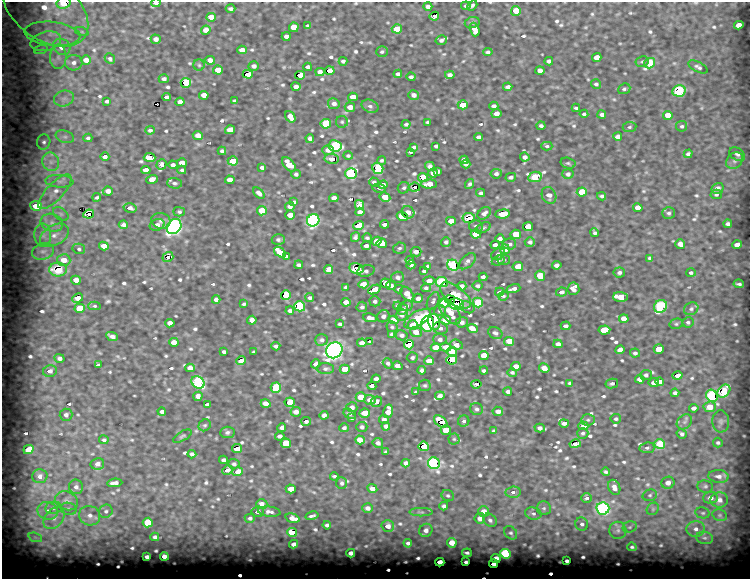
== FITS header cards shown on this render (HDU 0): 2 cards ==
NAXIS1  =                  748 / length of data axis 1
NAXIS2  =                  577 / length of data axis 2

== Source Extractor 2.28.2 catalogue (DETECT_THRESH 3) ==
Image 748 x 577 px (HDU 0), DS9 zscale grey, 1 PNG px = 1 image px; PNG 752 x 581 px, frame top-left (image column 1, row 577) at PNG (2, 2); each listed source drawn as its Kron ellipse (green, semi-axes under 4 px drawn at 4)
Background 3980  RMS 25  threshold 76.3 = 3 sigma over >= 5 px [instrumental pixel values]
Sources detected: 725; of the 725, the 500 brightest by FLUX_AUTO listed and drawn (225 fainter detections omitted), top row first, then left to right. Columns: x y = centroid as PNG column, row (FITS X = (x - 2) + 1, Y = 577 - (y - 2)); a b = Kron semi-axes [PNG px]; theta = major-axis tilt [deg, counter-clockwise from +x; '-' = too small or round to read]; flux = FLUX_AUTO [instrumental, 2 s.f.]
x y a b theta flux
64 3 7 5 22 120000
156 3 5 3 - 14000
472 5 6 3 39 3700
428 6 4 4 - 7600
466 6 5 4 - 4300
45 9 48 30 -36 120000
231 9 5 3 - 4100
516 11 5 5 - 34000
434 16 5 4 - 11000
211 17 5 4 - 21000
472 22 7 5 11 4200
739 25 5 4 - 16000
308 26 4 3 - 3200
294 27 5 4 - 26000
397 29 5 4 - 47000
206 30 4 4 - 20000
475 30 7 4 -73 16000
82 32 7 4 -19 3000
52 34 28 12 -6 46000
286 36 4 4 - 9700
156 39 5 4 - 8600
441 40 6 4 16 4900
46 41 15 9 15 21000
62 47 9 7 -36 27000
41 49 7 4 20 3600
242 50 5 4 - 16000
382 52 6 5 - 3700
488 52 5 4 - 5300
58 57 12 8 88 13000
597 57 5 4 - 17000
110 59 6 4 -46 4200
86 60 5 4 - 17000
210 60 5 4 - 13000
343 61 4 3 - 3800
549 61 4 4 - 5800
642 62 6 5 - 3500
74 63 9 7 6 9300
650 63 5 5 - 190000
199 65 6 5 - 3300
254 66 5 4 - 7800
308 67 4 4 - 5600
698 67 10 5 -26 5000
218 70 5 4 - 41000
540 70 4 4 - 11000
330 71 5 4 - 19000
320 72 4 4 - 12000
248 74 5 4 - 30000
398 74 4 4 - 7600
300 75 5 4 - 32000
450 75 5 4 - 8300
411 77 4 4 - 5200
164 79 5 4 - 5200
186 83 5 5 - 180000
596 84 5 4 - 4600
296 87 4 4 - 11000
508 87 4 4 - 5300
624 89 6 5 - 3700
679 91 7 5 12 110000
204 95 5 4 - 17000
414 95 5 4 - 7400
167 97 4 4 - 6400
353 97 5 4 - 20000
64 99 10 8 15 11000
107 101 4 3 - 4200
235 101 4 3 - 4300
180 102 4 4 - 13000
334 104 6 5 - 8100
463 105 5 4 - 73000
370 106 9 6 -25 5300
494 106 4 4 - 7400
350 107 5 5 - 14000
576 108 4 3 - 3000
496 113 5 4 - 12000
584 114 4 3 - 3100
602 115 4 4 - 5300
668 115 5 4 - 23000
290 117 6 4 -54 18000
342 122 6 6 - 3100
428 122 4 3 - 4100
326 124 5 5 - 120000
406 124 4 3 - 3800
541 126 4 3 - 4800
682 126 5 5 - 3300
630 127 7 5 6 3600
150 130 5 4 - 5200
230 130 5 4 - 21000
198 135 5 4 - 12000
618 136 4 4 - 7700
65 137 9 6 -17 6600
479 137 4 4 - 5500
88 138 4 4 - 4000
310 138 4 4 - 4900
44 142 8 6 74 5200
335 146 6 5 - 170000
436 146 4 4 - 4600
547 146 5 4 - 3100
414 147 4 3 - 3200
328 150 6 4 0 11000
222 151 4 3 - 4300
410 152 4 3 - 4300
688 154 4 4 - 5100
737 154 9 6 -33 5600
348 156 4 4 - 3000
105 157 4 4 - 8200
525 157 5 4 - 7100
150 158 6 4 -3 40000
331 159 7 5 -8 10000
382 160 4 3 - 3000
464 160 4 4 - 7500
233 161 5 4 - 61000
734 161 9 7 46 7900
51 162 9 8 - 12000
182 163 5 4 - 18000
568 163 7 5 -14 3400
289 164 8 5 -48 34000
466 164 4 4 - 7300
161 165 5 4 - 11000
173 165 4 4 - 7100
430 166 5 4 - 6700
262 167 4 3 - 4500
378 168 6 5 - 140000
146 170 4 4 - 23000
182 170 4 3 - 3300
438 171 4 4 - 3300
351 173 6 5 - 320000
433 173 5 4 - 11000
296 174 4 4 - 4800
496 174 6 5 - 5500
568 174 5 5 - 6300
511 177 5 4 - 5400
535 177 7 5 10 150000
423 178 5 4 - 31000
152 179 6 4 18 22000
230 180 4 4 - 21000
59 181 14 6 -4 9900
374 182 5 4 - 4200
174 183 7 5 -2 4200
429 184 8 4 3 25000
470 184 5 4 - 3600
383 185 5 4 - 12000
414 187 6 4 7 4800
379 188 7 4 -13 3000
404 188 6 5 - 3300
718 188 6 5 - 9700
108 191 5 4 - 9200
55 192 22 8 46 25000
582 192 5 4 - 63000
259 193 7 4 -41 8800
481 193 4 4 - 4000
716 194 5 4 - 3700
549 195 9 7 -65 8300
602 196 4 3 - 4000
97 197 4 3 - 3100
385 197 5 4 - 26000
334 198 4 4 - 12000
294 202 4 4 - 4600
359 205 5 4 - 16000
36 206 6 5 - 70000
290 206 4 4 - 7900
130 208 6 4 -15 7500
638 208 5 4 - 23000
262 211 5 4 - 55000
179 212 5 4 - 3300
360 212 4 4 - 11000
408 212 6 6 - 15000
484 213 7 5 39 8200
669 213 6 6 - 4100
61 214 9 5 -36 5400
89 214 5 4 - 34000
503 214 7 4 4 32000
290 215 5 4 - 19000
402 216 5 4 - 50000
469 218 6 4 -6 60000
313 220 6 6 - 410000
161 221 9 8 - 6900
451 221 5 4 - 25000
52 223 11 9 -18 14000
384 224 4 4 - 10000
728 224 4 4 - 4800
123 225 4 3 - 5400
157 225 7 5 19 12000
358 225 5 4 - 40000
476 226 7 6 - 5200
174 227 8 6 49 460000
528 227 5 4 - 33000
483 228 8 4 28 3700
594 233 4 3 - 3300
476 234 5 4 - 100000
516 234 5 5 - 60000
43 235 12 8 -87 13000
54 235 15 10 29 22000
355 237 5 4 - 3900
367 238 4 3 - 3200
500 239 4 4 - 6900
278 240 6 5 - 4300
377 241 5 4 - 32000
446 242 5 4 - 5500
530 242 5 4 - 6500
382 243 5 4 - 48000
509 244 7 5 9 6000
680 244 5 4 - 9300
495 245 4 4 - 8100
737 245 5 4 - 14000
104 246 5 4 - 23000
366 246 4 4 - 6800
399 248 6 5 - 3300
79 249 6 5 - 3400
505 249 5 5 - 25000
43 251 11 8 16 12000
280 252 6 4 -37 37000
416 252 5 4 - 9700
498 254 7 5 34 4700
286 256 4 3 - 6000
168 257 5 5 - 13000
650 258 4 4 - 5500
504 259 7 5 -14 3400
64 260 6 6 - 28000
410 260 4 3 - 3100
467 261 10 5 45 5600
498 261 6 5 - 4300
299 265 4 3 - 4200
411 265 4 4 - 3700
453 265 6 5 - 240000
557 265 5 4 - 6100
428 266 4 3 - 4400
518 267 5 4 - 30000
356 268 7 5 -12 32000
58 270 9 7 1 63000
329 270 5 4 - 18000
366 271 9 5 11 4200
424 271 4 4 - 3700
619 272 6 5 - 4900
691 273 5 4 - 3500
540 276 5 5 - 34000
398 277 6 5 - 5300
483 277 4 4 - 5200
76 280 5 4 - 24000
429 281 5 4 - 12000
442 282 6 5 - 180000
386 283 5 4 - 37000
363 284 5 4 - 17000
739 284 5 3 - 3600
391 285 5 4 - 4900
462 286 4 4 - 8700
477 286 5 4 - 4600
346 287 4 3 - 3500
426 288 5 4 - 3900
399 289 4 3 - 3000
513 289 7 4 17 7300
573 289 6 6 - 11000
374 290 7 4 26 26000
500 292 4 3 - 5500
562 292 5 4 - 7200
407 294 8 5 -51 17000
286 295 5 5 - 120000
455 295 18 9 -37 34000
503 296 5 4 - 3300
621 297 7 5 -2 37000
78 298 5 4 - 30000
310 298 4 4 - 4000
418 298 4 4 - 8600
450 299 5 4 - 29000
216 300 4 4 - 5600
375 301 5 5 - 4500
433 301 9 5 66 4400
346 302 4 4 - 15000
478 302 5 5 - 180000
444 303 5 5 - 240000
244 304 4 3 - 3000
457 304 7 5 -6 79000
94 306 6 4 1 3000
300 306 5 5 - 220000
398 306 4 4 - 4700
407 306 6 5 - 4500
660 306 7 6 - 160000
362 307 5 5 - 4300
468 307 7 5 -27 4200
80 308 5 4 - 40000
403 309 5 5 - 7000
691 309 7 6 - 4800
290 311 4 4 - 5100
440 311 6 5 - 4200
450 312 14 8 -53 24000
402 315 6 5 - 4600
383 316 6 6 - 5400
370 318 7 3 -8 8700
417 319 15 7 31 87000
624 319 5 4 - 18000
252 320 4 4 - 14000
394 320 5 4 - 26000
446 320 5 4 - 32000
434 322 8 6 -76 180000
462 322 6 5 - 7400
688 322 5 5 - 3700
170 323 4 4 - 12000
340 324 4 3 - 3900
427 324 8 6 87 260000
676 324 7 5 14 3100
413 325 5 4 - 25000
565 326 5 4 - 5800
392 327 6 5 - 3200
440 328 7 6 - 6200
472 328 5 4 - 28000
604 330 6 4 5 58000
416 332 6 5 - 19000
495 333 7 5 -28 4600
392 334 4 4 - 4400
402 335 6 5 - 5600
112 336 6 4 -24 8100
440 339 6 5 - 6000
322 340 6 5 - 6800
509 341 5 4 - 24000
174 342 4 4 - 17000
370 342 4 4 - 4000
362 343 5 4 - 8900
558 344 4 4 - 8800
409 345 5 4 - 64000
456 345 6 5 - 12000
276 346 4 4 - 6300
446 347 5 4 - 15000
436 348 5 4 - 32000
659 349 5 4 - 54000
334 350 9 7 41 720000
620 350 5 4 - 12000
224 352 4 3 - 3700
254 352 3 3 - 3200
452 352 5 5 - 51000
635 353 5 4 - 4400
484 356 5 4 - 37000
59 358 5 4 - 6000
412 358 6 5 - 3900
452 360 5 5 - 66000
241 361 5 4 - 29000
429 361 5 4 - 17000
388 363 5 4 - 3900
316 364 5 4 - 10000
98 365 4 3 - 3600
397 366 5 4 - 14000
516 366 4 4 - 16000
190 368 4 4 - 14000
544 368 5 4 - 18000
326 369 8 5 -2 4100
345 369 5 4 - 27000
422 370 4 4 - 6000
50 371 7 6 - 8700
484 371 4 3 - 3600
512 372 5 4 - 3500
646 375 6 5 - 4900
677 376 5 4 - 16000
376 379 4 4 - 5600
640 379 5 4 - 13000
198 382 7 5 -40 220000
660 382 4 4 - 11000
570 383 4 3 - 3800
654 383 5 4 - 13000
476 384 5 4 - 9600
612 384 6 5 - 4900
425 385 6 6 - 3100
372 386 4 4 - 11000
276 388 5 5 - 180000
724 391 7 5 46 93000
416 392 4 3 - 3000
508 392 4 4 - 4900
675 393 4 4 - 4900
198 396 4 4 - 11000
440 396 5 4 - 9500
712 396 6 5 - 230000
361 397 5 4 - 23000
370 400 6 5 - 16000
290 402 5 5 - 74000
376 402 6 5 - 13000
266 403 5 4 - 11000
207 404 4 3 - 4800
352 407 5 5 - 6700
710 407 6 5 - 25000
694 408 4 4 - 7500
476 409 6 6 - 4900
388 411 7 4 77 20000
498 411 5 4 - 11000
162 412 4 4 - 4900
296 412 5 5 - 11000
365 413 5 4 - 57000
350 414 6 4 -31 3500
66 415 6 6 - 6200
324 415 4 4 - 8400
352 418 3 3 - 3100
384 419 5 4 - 6600
616 419 5 5 - 3300
588 420 7 5 3 3800
306 421 5 4 - 6600
441 421 8 5 -40 42000
464 421 6 5 - 4300
721 421 11 8 -86 7200
684 422 8 6 41 5900
564 423 5 4 - 7500
205 425 6 5 - 3200
386 426 4 4 - 8300
583 426 5 4 - 17000
362 427 5 5 - 4500
282 428 4 4 - 6300
344 428 5 4 - 5200
540 428 5 4 - 8500
446 430 5 4 - 64000
494 431 4 3 - 3400
227 432 7 5 7 5000
583 433 5 5 - 3500
682 434 5 4 - 4900
182 436 10 4 30 3800
280 436 4 4 - 6800
454 439 5 5 - 3000
104 440 5 4 - 3500
360 440 5 4 - 23000
286 443 5 5 - 170000
378 443 5 4 - 6200
718 443 5 5 - 3300
575 444 5 3 - 10000
660 444 5 5 - 99000
424 446 5 4 - 83000
647 448 7 5 8 4400
28 449 5 4 - 43000
237 449 5 4 - 44000
386 452 4 3 - 3100
192 454 4 4 - 6000
224 460 4 4 - 7200
406 463 4 4 - 6700
434 463 6 5 - 360000
97 464 7 6 - 9700
234 464 5 5 - 5900
227 470 5 4 - 9800
238 472 5 4 - 25000
605 472 4 4 - 3300
40 476 8 7 - 7900
334 476 4 3 - 3700
718 476 10 6 -4 9200
115 483 8 4 4 8300
342 483 6 5 - 3600
668 483 6 6 - 11000
705 486 8 6 -7 4200
76 487 7 6 - 6500
614 487 8 5 -66 9500
372 488 5 4 - 16000
291 489 5 4 - 25000
513 492 7 5 6 6000
650 495 7 5 16 3800
448 496 6 5 - 3200
587 498 5 5 - 7800
710 498 7 6 - 13000
719 500 9 7 1 11000
66 501 12 9 -22 12000
262 504 6 5 - 13000
444 506 4 4 - 5900
53 508 8 6 8 5300
368 508 5 4 - 8500
544 508 7 7 - 4100
603 508 6 6 - 360000
69 509 8 6 -14 5600
653 509 7 5 47 3700
48 511 10 9 - 15000
106 511 7 6 - 5200
484 511 5 5 - 13000
258 512 6 5 - 7600
269 512 11 5 -6 6700
421 512 11 3 0 3900
703 513 7 5 -13 4100
533 514 8 6 -14 5200
720 515 7 5 -21 4200
90 516 10 9 - 14000
312 516 7 3 14 3900
54 518 12 8 47 15000
250 518 5 4 - 4600
293 518 7 4 -15 14000
480 518 5 5 - 12000
490 520 7 6 - 5300
148 523 5 5 - 99000
582 524 7 6 - 5100
327 525 4 3 - 3900
388 526 6 6 - 12000
630 527 7 5 22 4200
696 529 9 8 - 11000
426 530 7 6 - 8800
618 530 8 8 - 7800
292 532 5 4 - 46000
511 533 7 6 - 4300
35 537 7 4 -19 4100
155 537 4 4 - 5200
705 538 8 6 -13 5900
408 543 4 3 - 4200
452 543 5 5 - 20000
294 544 4 4 - 8300
632 547 5 3 - 3000
351 553 4 4 - 7300
467 553 5 3 - 3200
505 554 5 4 - 180000
164 556 4 4 - 11000
147 557 4 3 - 4700
496 559 4 4 - 21000
567 561 3 3 - 3500
440 562 4 4 - 20000
466 562 3 3 - 3200
494 564 4 4 - 11000
At the frame edge (FLAGS 8, measured only in part): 2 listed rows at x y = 64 3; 156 3
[225 fainter detections neither listed nor drawn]